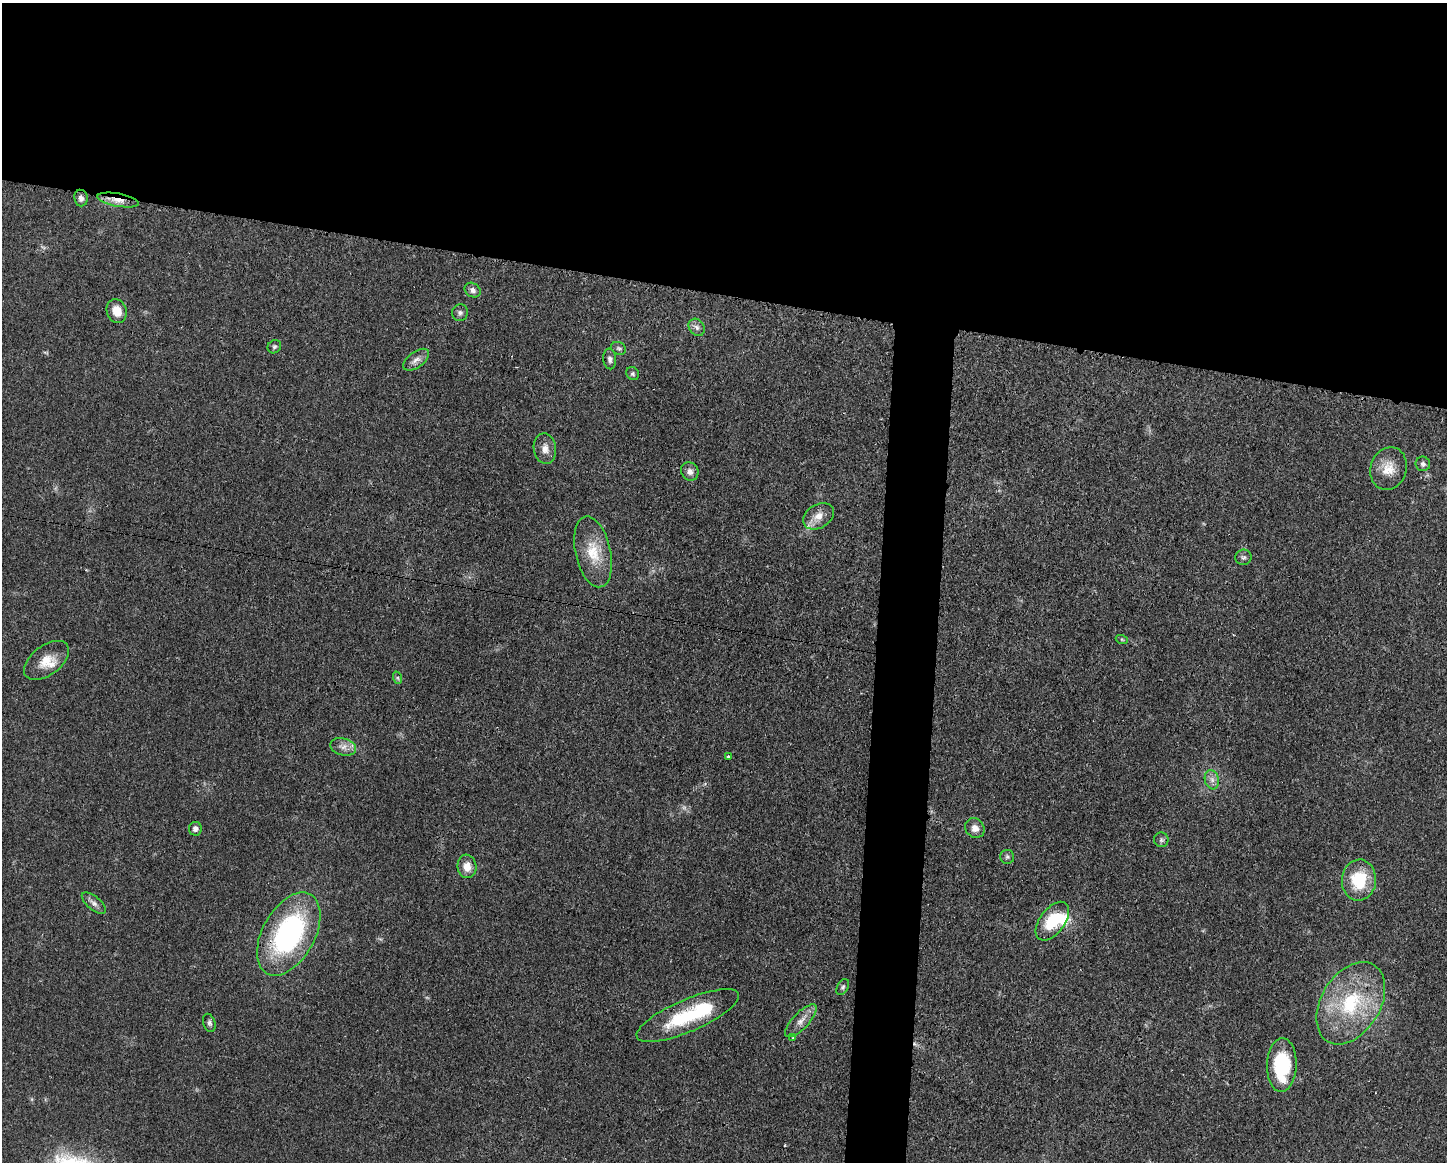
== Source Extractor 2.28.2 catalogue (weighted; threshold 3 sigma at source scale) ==
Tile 2 of 3 x 4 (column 2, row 1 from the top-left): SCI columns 1556-3000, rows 3491-4650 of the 4670 x 4657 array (HDU 1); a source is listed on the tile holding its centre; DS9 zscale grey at full resolution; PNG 1449 x 1164 px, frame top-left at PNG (2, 3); each listed source drawn as its Kron ellipse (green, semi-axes under 4 px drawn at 4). Shown black and unused: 28% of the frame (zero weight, under 3 of 4 exposures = <1% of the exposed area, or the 3 px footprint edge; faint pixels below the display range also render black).
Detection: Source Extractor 2.28.2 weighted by HDU 2 'WHT'; one run over the whole footprint, this tile lists its part. Background 0.0206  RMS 0.0023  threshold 0.0102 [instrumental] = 3 sigma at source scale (4.5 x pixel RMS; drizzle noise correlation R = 1.50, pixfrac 1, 0.05/0.05 arcsec/px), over >= 5 px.
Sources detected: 44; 1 too faint to see at this stretch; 1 inside a brighter object's white glare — neither listed nor drawn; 2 inside a brighter listed object's ellipse — not listed separately; the other 40 listed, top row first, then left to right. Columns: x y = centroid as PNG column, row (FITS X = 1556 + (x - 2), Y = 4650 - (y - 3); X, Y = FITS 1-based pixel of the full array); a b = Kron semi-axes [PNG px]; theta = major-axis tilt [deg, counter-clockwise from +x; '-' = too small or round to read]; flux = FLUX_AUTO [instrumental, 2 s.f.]
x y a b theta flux
81 198 8 6 -83 0.89
118 200 21 6 -10 2.5
473 290 8 6 -36 0.91
117 311 12 10 -70 3.2
460 313 8 8 - 0.69
697 327 9 7 -53 0.91
274 347 7 6 - 0.47
618 348 8 6 -29 0.54
610 359 10 6 -84 0.9
416 360 15 8 36 1.5
633 374 7 6 - 0.43
545 449 15 11 -81 1.9
1423 464 7 7 - 0.66
1389 469 22 18 71 4.1
690 471 9 8 - 1.2
818 516 16 12 31 2.6
593 552 36 17 -78 7
1244 557 8 7 - 0.63
1122 640 6 4 -20 0.28
46 660 26 14 37 4.2
398 678 6 4 -71 0.32
343 747 13 8 -15 1.6
728 757 3 3 - 0.55
1212 780 10 7 -74 1.2
975 828 10 9 - 1.6
195 829 7 6 - 0.96
1161 840 7 7 - 0.58
1007 857 7 7 - 0.53
467 866 12 9 -81 2.6
1359 880 21 17 85 10
94 903 14 6 -40 1.1
1052 921 22 12 53 8.4
289 934 45 26 61 40
843 987 9 5 61 0.5
1351 1003 45 29 58 20
688 1016 55 16 23 16
801 1021 21 8 47 2
209 1023 9 6 -71 0.63
793 1038 3 3 - 0.22
1282 1065 27 15 88 14
Overlapping masked pixels (flux is a lower limit): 3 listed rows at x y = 118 200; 46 660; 289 934